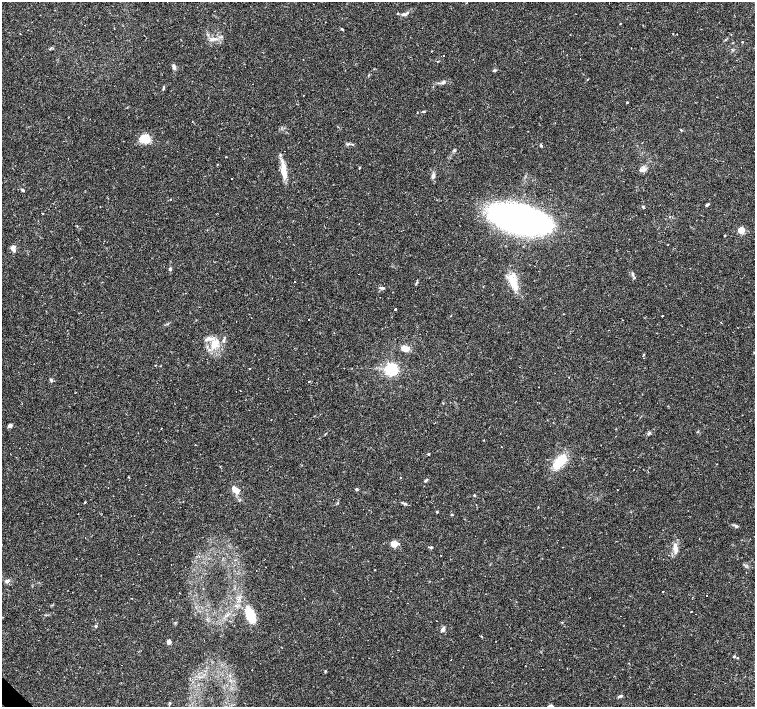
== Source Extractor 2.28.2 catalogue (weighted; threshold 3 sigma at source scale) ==
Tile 7 of 4 x 4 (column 3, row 2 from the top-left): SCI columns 3011-4515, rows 2971-4379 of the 6021 x 6006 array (HDU 1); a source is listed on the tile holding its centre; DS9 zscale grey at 2 x 2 block average (1 PNG px = mean of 2 x 2 image px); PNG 757 x 709 px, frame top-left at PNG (2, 2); no overlay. Shown black and unused: <1% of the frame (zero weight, under 2 of 3 exposures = <1% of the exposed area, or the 3 px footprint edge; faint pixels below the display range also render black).
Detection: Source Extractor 2.28.2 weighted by HDU 2 'WHT'; one run over the whole footprint, this tile lists its part. Background 0.0408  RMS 0.0037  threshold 0.0165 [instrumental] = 3 sigma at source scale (4.5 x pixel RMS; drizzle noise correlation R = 1.50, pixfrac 1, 0.0396/0.0396 arcsec/px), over >= 5 px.
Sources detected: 134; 1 inside a brighter object's white glare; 27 cosmic-ray / hot-pixel residue — not listed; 7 inside a brighter listed object's ellipse — not listed separately; the other 99 listed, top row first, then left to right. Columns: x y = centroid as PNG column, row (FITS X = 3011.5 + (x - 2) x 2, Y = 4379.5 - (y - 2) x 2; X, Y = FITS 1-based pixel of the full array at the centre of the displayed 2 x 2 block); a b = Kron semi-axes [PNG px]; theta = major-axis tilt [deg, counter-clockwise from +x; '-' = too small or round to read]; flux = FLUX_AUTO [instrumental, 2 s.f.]
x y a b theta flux
398 13 2 2 - 0.54
405 14 9 3 37 2.2
620 23 2 2 - 0.41
214 39 8 3 1 2.9
742 42 3 2 - 0.44
51 48 6 2 48 0.64
631 48 2 2 - 0.49
431 51 2 2 - 0.39
303 59 2 2 - 0.32
174 68 7 4 -57 2.2
494 70 4 3 - 0.94
444 82 5 4 - 1.6
164 87 4 3 - 0.91
627 102 2 2 - 0.64
423 111 3 2 - 0.63
681 130 3 2 - 0.66
144 138 11 9 -1 14
352 144 3 2 - 0.52
455 150 3 2 - 0.7
359 168 4 2 - 0.59
283 170 21 6 -84 12
640 170 6 4 -2 2.3
433 176 7 5 61 2.2
23 190 5 3 - 1.3
707 205 5 3 - 1.3
643 207 4 3 - 0.97
42 213 2 2 - 0.48
519 218 45 20 -10 440
741 230 3 3 - 29
725 235 2 2 - 0.89
13 248 6 4 -82 4.5
170 269 4 3 - 1.6
634 278 3 2 - 0.58
295 282 2 2 - 1.5
513 283 18 8 -67 15
382 288 8 2 -10 1.3
396 309 2 2 - 44
563 314 2 2 - 0.4
662 316 2 2 - 0.86
308 319 2 2 - 0.86
622 320 2 2 - 0.36
721 322 2 2 - 1.4
224 340 6 3 87 1.6
214 344 12 9 -85 11
405 348 6 4 -8 9.8
155 366 2 2 - 0.39
519 367 2 2 - 0.47
249 368 2 2 - 0.32
391 369 4 4 - 200
569 377 2 2 - 0.79
51 380 5 3 - 1.2
309 381 3 2 - 0.96
538 387 2 2 - 0.48
240 391 2 2 - 0.26
75 393 2 2 - 0.33
10 426 2 2 - 7.8
161 428 2 2 - 0.41
649 433 5 2 - 1.2
13 443 2 2 - 0.49
195 444 2 2 - 0.5
428 454 2 2 - 3.5
559 462 17 8 50 23
128 477 2 2 - 0.56
400 478 2 2 - 0.41
425 480 6 2 46 1
357 489 4 3 - 1.1
236 491 8 6 -64 4.9
474 495 3 3 - 0.73
85 502 3 2 - 0.61
405 503 6 3 -23 1.4
363 509 2 2 - 0.34
437 512 3 3 - 0.66
452 515 3 2 - 0.54
736 526 5 3 - 1.4
85 537 2 2 - 0.88
558 540 2 2 - 0.7
394 544 3 3 - 26
431 547 4 3 - 0.97
675 548 9 5 -75 4.6
441 555 2 2 - 0.32
375 570 2 2 - 0.82
7 581 5 4 - 2.4
203 588 2 2 - 0.53
663 591 2 2 - 2.1
707 596 2 2 - 1.7
407 603 2 2 - 0.56
691 612 2 2 - 0.7
250 615 13 6 -60 24
620 616 2 2 - 0.95
562 622 3 2 - 0.51
96 626 3 3 - 1.2
443 629 6 4 53 2.4
169 642 5 4 - 2.9
734 656 3 3 - 0.93
737 658 2 2 - 0.52
559 660 2 2 - 0.72
325 671 3 2 - 0.77
620 696 6 3 17 1.6
170 703 4 3 - 0.83
Diffuse or blended objects may show on this block-average render without a row.